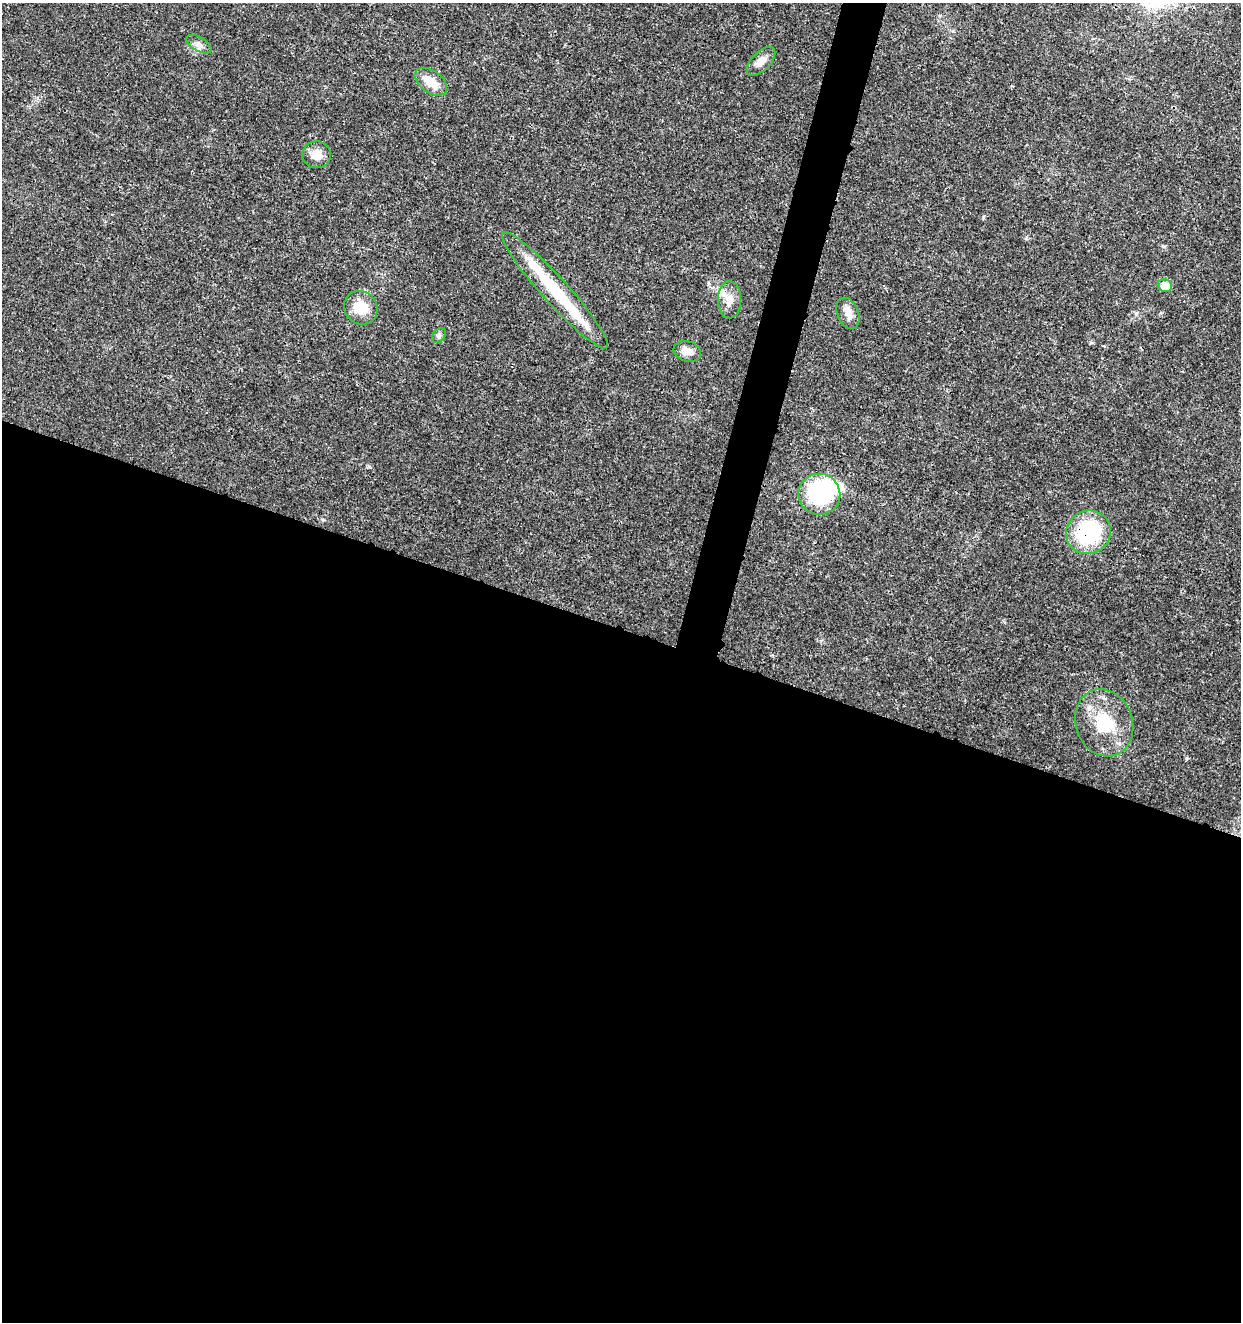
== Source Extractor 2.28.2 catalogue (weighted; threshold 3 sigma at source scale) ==
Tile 14 of 4 x 4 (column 2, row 4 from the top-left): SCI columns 1524-2762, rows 5-1324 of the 5462 x 5297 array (HDU 1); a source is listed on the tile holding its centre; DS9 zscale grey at full resolution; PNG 1243 x 1324 px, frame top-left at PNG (2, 3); each listed source drawn as its Kron ellipse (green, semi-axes under 4 px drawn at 4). Shown black and unused: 54% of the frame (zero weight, under 3 of 4 exposures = <1% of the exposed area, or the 3 px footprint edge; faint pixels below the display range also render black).
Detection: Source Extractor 2.28.2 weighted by HDU 2 'WHT'; one run over the whole footprint, this tile lists its part. Background 0.0181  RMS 0.002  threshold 0.00906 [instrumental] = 3 sigma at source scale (4.5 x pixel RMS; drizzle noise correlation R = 1.50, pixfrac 1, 0.0396/0.0396 arcsec/px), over >= 5 px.
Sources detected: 20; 2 inside a brighter object's white glare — neither listed nor drawn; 4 inside a brighter listed object's ellipse — not listed separately; the other 14 listed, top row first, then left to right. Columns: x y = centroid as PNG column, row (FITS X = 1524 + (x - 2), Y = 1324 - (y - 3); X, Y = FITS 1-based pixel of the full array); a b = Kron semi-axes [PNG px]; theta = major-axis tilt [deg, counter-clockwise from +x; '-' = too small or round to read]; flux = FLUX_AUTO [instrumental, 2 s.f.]
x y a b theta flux
199 44 14 7 -30 1
761 61 18 9 46 1.8
431 82 18 11 -35 3.2
316 155 14 13 - 2.2
1165 286 7 6 - 2.6
555 290 78 13 -48 12
730 300 19 11 89 2.1
361 308 17 16 - 4.6
848 313 16 10 -67 1.8
439 336 8 6 50 0.51
687 351 14 10 -19 1.7
819 494 21 20 - 20
1088 532 23 21 30 17
1104 723 34 28 -71 9.8
Overlapping masked pixels (flux is a lower limit): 2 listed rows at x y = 555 290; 1088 532
Unlisted compact peaks at least as high as the median listed source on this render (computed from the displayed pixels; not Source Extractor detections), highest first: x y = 323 520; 369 467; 1163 246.